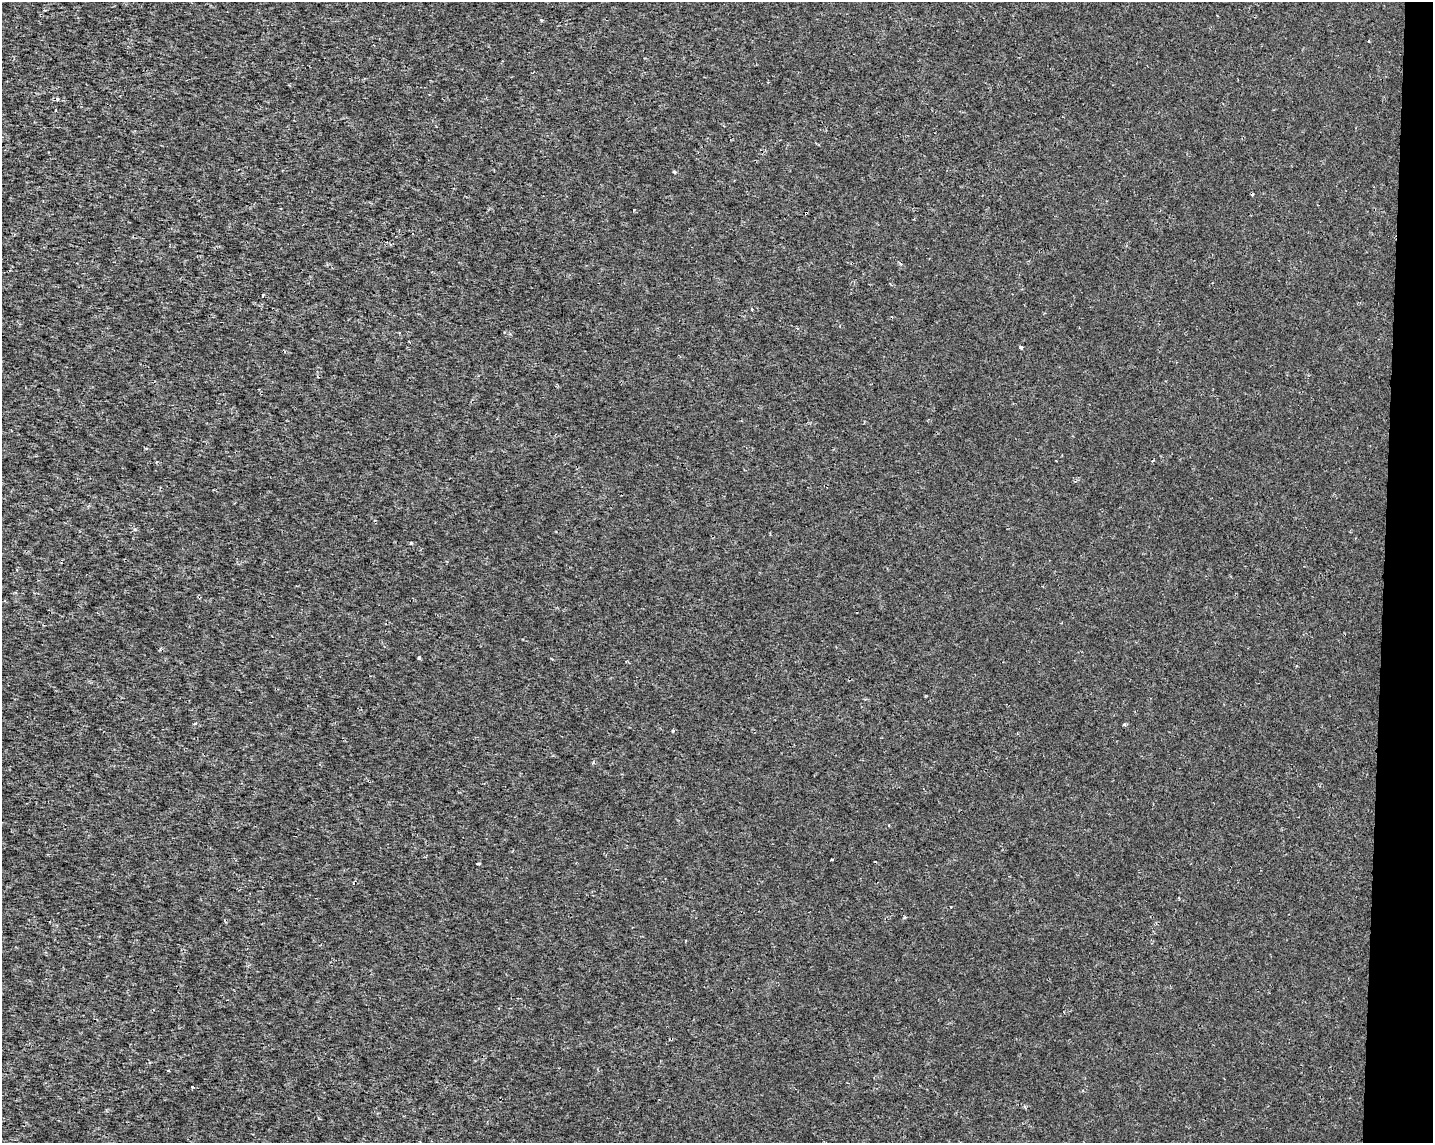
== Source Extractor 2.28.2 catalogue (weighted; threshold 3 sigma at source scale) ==
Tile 6 of 3 x 4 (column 3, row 2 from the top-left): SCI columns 3088-4518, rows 2289-3429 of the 4801 x 4569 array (HDU 1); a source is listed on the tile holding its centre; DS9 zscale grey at full resolution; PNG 1435 x 1145 px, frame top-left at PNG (2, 2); no overlay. Shown black and unused: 3% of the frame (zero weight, under 2 of 3 exposures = <1% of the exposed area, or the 3 px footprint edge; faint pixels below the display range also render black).
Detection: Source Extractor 2.28.2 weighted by HDU 2 'WHT'; one run over the whole footprint, this tile lists its part. Background 1.43e-04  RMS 0.0016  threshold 0.00703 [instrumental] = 3 sigma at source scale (4.5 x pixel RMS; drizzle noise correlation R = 1.50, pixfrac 1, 0.0396/0.0396 arcsec/px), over >= 5 px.
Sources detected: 17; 6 cosmic-ray / hot-pixel residue — not listed; the other 11 listed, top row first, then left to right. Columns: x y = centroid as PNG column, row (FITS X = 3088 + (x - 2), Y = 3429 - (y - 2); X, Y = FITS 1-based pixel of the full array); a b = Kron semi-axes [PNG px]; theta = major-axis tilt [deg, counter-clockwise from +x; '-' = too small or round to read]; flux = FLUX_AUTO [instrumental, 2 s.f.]
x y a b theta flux
541 20 5 4 - 0.19
674 172 4 3 - 0.21
263 295 3 2 - 0.21
752 309 3 3 - 0.16
797 328 4 3 - 0.16
1021 348 3 3 - 0.39
419 658 3 3 - 0.42
1124 725 5 4 - 0.2
673 730 3 3 - 0.23
832 860 3 2 - 0.15
478 863 3 3 - 0.55
Unlisted compact peaks at least as high as the median listed source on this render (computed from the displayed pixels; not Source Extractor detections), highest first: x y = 411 543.